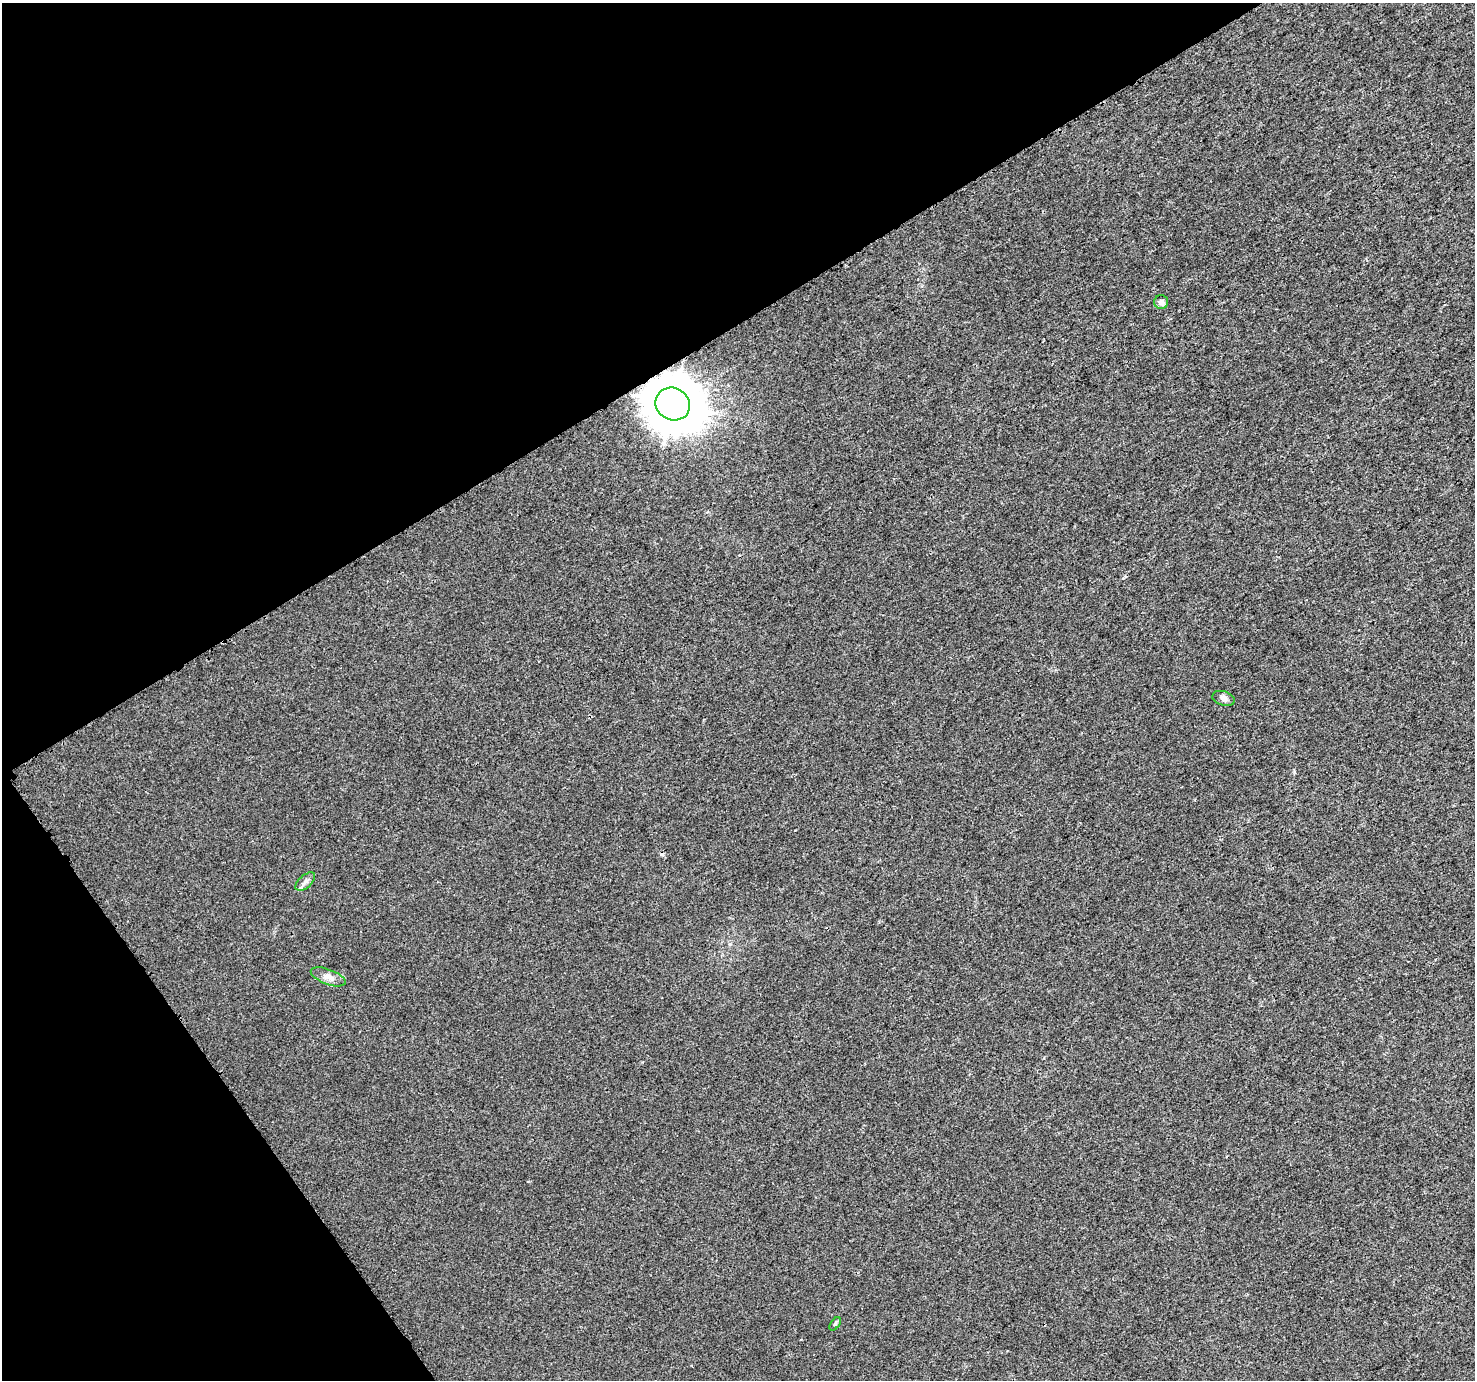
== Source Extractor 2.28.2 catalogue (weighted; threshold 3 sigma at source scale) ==
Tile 5 of 4 x 4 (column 1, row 2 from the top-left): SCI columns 22-1494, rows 2900-4277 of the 5941 x 5860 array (HDU 1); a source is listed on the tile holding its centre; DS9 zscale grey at full resolution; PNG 1477 x 1382 px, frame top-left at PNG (2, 3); each listed source drawn as its Kron ellipse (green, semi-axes under 4 px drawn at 4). Shown black and unused: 31% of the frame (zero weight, under 3 of 4 exposures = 2% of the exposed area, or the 3 px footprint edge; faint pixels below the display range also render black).
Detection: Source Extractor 2.28.2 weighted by HDU 2 'WHT'; one run over the whole footprint, this tile lists its part. Background 5.82e-04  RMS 0.0026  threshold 0.0118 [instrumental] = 3 sigma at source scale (4.5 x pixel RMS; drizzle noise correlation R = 1.50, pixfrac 1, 0.0396/0.0396 arcsec/px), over >= 5 px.
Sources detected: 6; all 6 listed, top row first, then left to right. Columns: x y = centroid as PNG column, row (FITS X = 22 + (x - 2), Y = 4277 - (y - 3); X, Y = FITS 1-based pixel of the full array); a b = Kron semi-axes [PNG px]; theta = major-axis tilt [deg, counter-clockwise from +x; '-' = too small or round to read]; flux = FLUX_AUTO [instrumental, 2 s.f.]
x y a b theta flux
1161 302 7 7 - 0.92
673 404 17 16 - 1100
1223 698 11 7 -16 0.97
305 882 12 6 41 1.1
328 977 18 7 -20 1.9
835 1324 8 4 54 0.38
Overlapping masked pixels (flux is a lower limit): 1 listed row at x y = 673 404